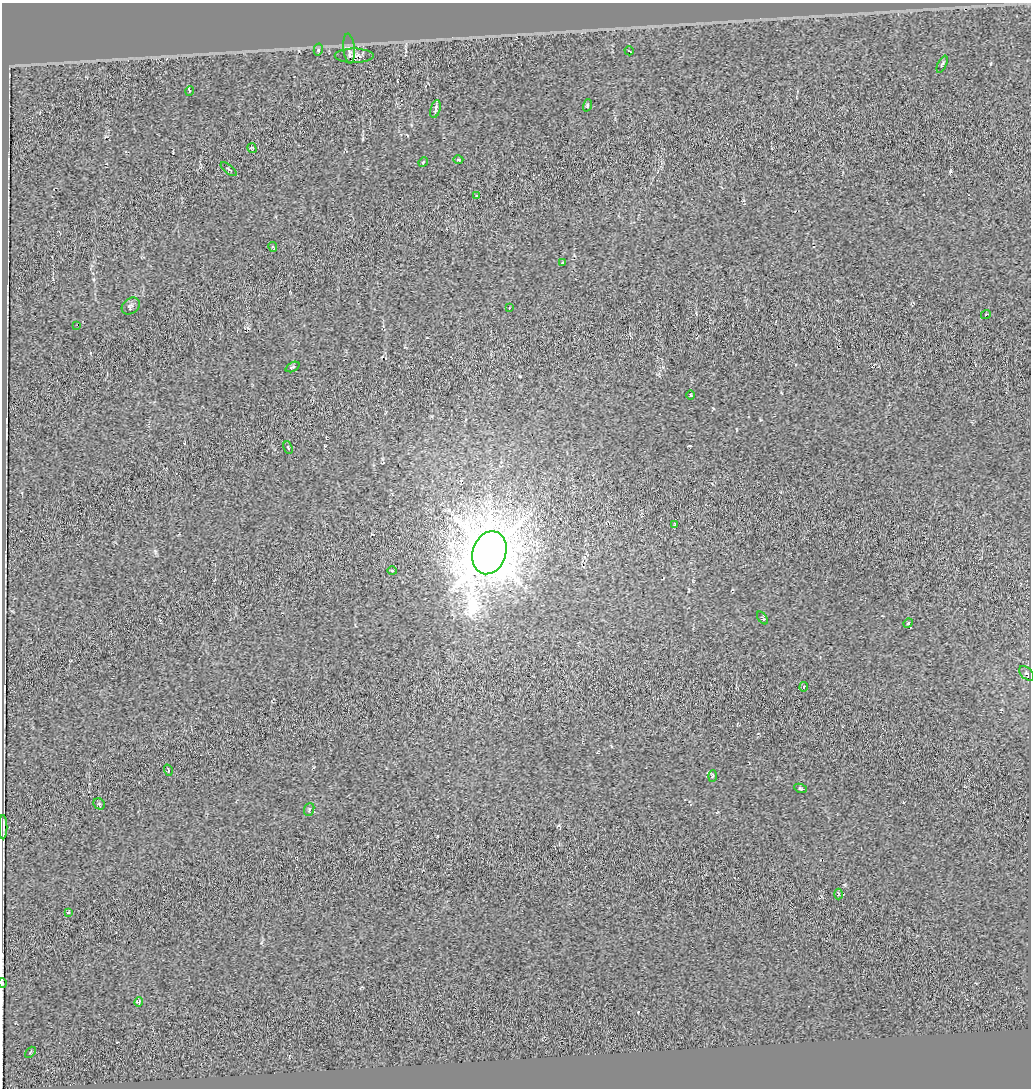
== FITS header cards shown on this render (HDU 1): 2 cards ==
NAXIS1  =                 1029
NAXIS2  =                 1086

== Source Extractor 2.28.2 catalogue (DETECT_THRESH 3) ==
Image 1029 x 1086 px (HDU 1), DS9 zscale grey, 1 PNG px = 1 image px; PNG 1033 x 1090 px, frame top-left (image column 1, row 1086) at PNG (2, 3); each listed source drawn as its Kron ellipse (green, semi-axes under 4 px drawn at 4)
Background -0.00126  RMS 0.061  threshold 0.184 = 3 sigma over >= 5 px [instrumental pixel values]
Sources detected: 40; all 40 listed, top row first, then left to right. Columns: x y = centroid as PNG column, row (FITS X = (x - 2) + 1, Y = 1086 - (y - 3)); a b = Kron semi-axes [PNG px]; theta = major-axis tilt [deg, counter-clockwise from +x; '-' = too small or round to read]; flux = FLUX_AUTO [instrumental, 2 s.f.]
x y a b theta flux
349 48 15 5 -84 17
318 50 6 4 77 6.5
629 51 5 2 - 2.7
354 56 19 7 0 25
942 64 9 3 65 5.2
189 91 5 3 - 3.1
587 105 6 4 72 4.9
435 109 9 4 74 13
252 148 5 4 - 5
458 160 5 3 - 4.2
423 162 5 4 - 3.6
229 169 10 2 -39 4
476 196 3 3 - 3.6
273 247 5 3 - 4.6
563 263 3 2 - 3.2
131 306 10 7 37 12
509 308 3 3 - 16
986 314 5 3 - 3.4
77 325 2 2 - 29
293 367 7 4 26 6
690 395 5 3 - 3.4
288 448 6 3 -68 3.7
675 524 3 3 - 3.6
489 553 22 16 71 17000
392 571 4 3 - 3.7
762 618 7 3 -54 4.9
908 623 5 4 - 4.5
1027 673 9 5 -43 9.2
804 687 4 3 - 4.1
168 770 6 3 -73 3.9
712 776 6 4 87 4.4
800 788 6 4 -23 5.3
99 804 6 5 - 7
309 809 6 5 - 7.1
3 827 12 2 90 5.3
838 894 5 3 - 3.8
68 912 4 3 - 4.4
2 983 5 3 - 3.1
139 1002 5 4 - 6.3
30 1052 6 2 46 3.3
At the frame edge (FLAGS 8, measured only in part): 1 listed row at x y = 2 983